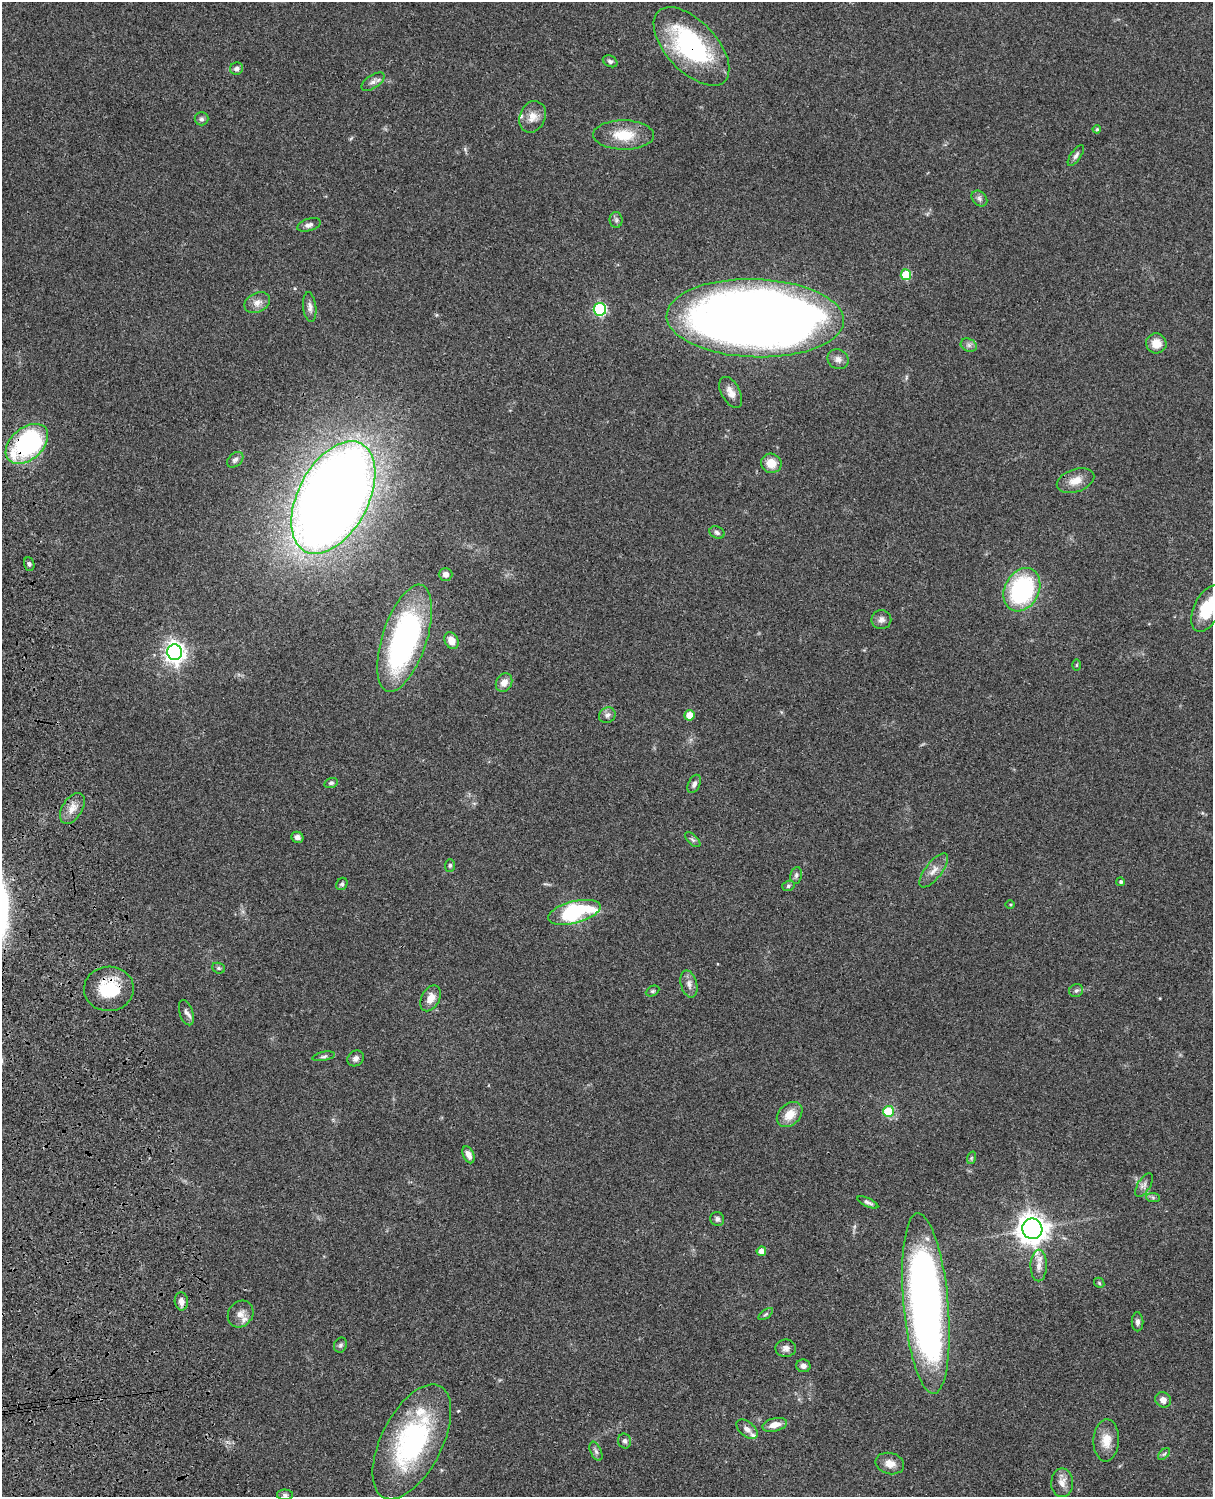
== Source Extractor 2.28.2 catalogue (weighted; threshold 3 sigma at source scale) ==
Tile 7 of 4 x 3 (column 3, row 2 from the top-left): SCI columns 2545-3755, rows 1771-3265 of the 5086 x 4923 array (HDU 1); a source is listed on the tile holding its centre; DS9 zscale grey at full resolution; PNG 1215 x 1499 px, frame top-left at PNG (2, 2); each listed source drawn as its Kron ellipse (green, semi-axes under 4 px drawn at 4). Shown black and unused: <1% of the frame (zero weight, under 3 of 4 exposures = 6% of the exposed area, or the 3 px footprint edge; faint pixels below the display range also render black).
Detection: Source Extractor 2.28.2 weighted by HDU 2 'WHT'; one run over the whole footprint, this tile lists its part. Background 0.0761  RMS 0.0059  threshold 0.0264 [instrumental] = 3 sigma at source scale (4.5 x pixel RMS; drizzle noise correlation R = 1.50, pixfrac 1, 0.05/0.05 arcsec/px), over >= 5 px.
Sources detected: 97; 1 inside a brighter object's white glare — neither listed nor drawn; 4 inside a brighter listed object's ellipse — not listed separately; the other 92 listed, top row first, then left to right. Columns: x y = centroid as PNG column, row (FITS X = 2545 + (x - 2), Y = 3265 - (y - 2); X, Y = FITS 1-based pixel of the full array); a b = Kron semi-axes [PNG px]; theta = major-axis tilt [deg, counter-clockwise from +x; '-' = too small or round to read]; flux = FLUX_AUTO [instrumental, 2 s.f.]
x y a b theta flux
691 46 48 25 -47 84
610 61 8 5 -27 1.4
237 68 6 6 - 2.2
373 82 13 6 34 2.6
532 117 16 12 66 6.4
201 119 7 6 - 1.5
1097 129 4 4 - 0.84
624 135 30 14 -1 16
1076 155 12 5 55 1.9
979 198 9 7 -47 2.2
616 220 8 6 -88 1.4
309 225 12 6 16 2.3
906 275 5 5 - 23
257 303 13 9 26 4.5
310 307 15 6 -83 2.7
600 309 6 6 - 79
755 318 88 39 -2 1000
1156 343 10 10 - 6.9
969 345 8 6 -22 1.9
838 359 11 9 -30 3.2
731 392 17 9 -62 4.7
27 444 24 16 41 94
235 460 9 6 40 1.9
771 463 10 9 - 8
1075 481 19 11 18 7.6
333 497 61 35 62 1100
717 533 8 6 -27 1.6
29 564 7 5 -70 1.4
445 574 7 6 - 2.2
1022 590 23 17 62 82
1207 609 25 13 65 21
881 620 10 9 - 2.8
405 638 56 22 72 140
451 641 9 6 -65 6.3
175 652 8 7 - 360
1076 665 6 4 89 0.58
504 683 10 7 60 4.8
607 715 8 7 - 2.2
689 715 5 5 - 6.9
331 783 7 5 17 1.1
694 784 10 5 63 2.2
72 808 17 10 57 5.9
297 837 6 5 - 2.5
693 840 9 5 -44 1.3
450 865 6 5 - 1.1
934 870 20 8 52 5
796 875 8 6 80 1.5
1121 882 4 4 - 1.1
342 884 6 5 - 1.2
788 886 6 5 - 1
1010 905 4 3 - 0.51
574 912 27 11 14 55
219 968 7 5 -21 1
689 984 14 8 -75 3.6
109 989 25 22 2 26
652 991 7 5 26 0.93
1076 991 7 6 - 1.6
430 998 14 9 62 5.6
186 1013 13 6 -72 2.5
324 1056 11 4 12 1.3
356 1058 9 7 44 2.5
888 1111 5 5 - 21
790 1115 14 10 44 8.6
469 1155 9 5 -65 3.5
971 1158 6 4 72 0.79
1144 1185 13 6 58 2.4
1153 1197 7 4 -2 1
868 1202 11 4 -25 1.8
717 1219 7 6 - 1.8
1032 1229 10 10 - 700
761 1251 5 4 - 3.8
1039 1265 16 8 89 4.9
1099 1283 6 4 -48 0.8
181 1301 9 6 -85 3.9
926 1303 91 22 -85 380
241 1314 14 12 53 4.6
766 1314 8 4 35 1
1138 1322 9 6 -89 1.8
340 1345 8 6 65 1.4
786 1348 10 8 1 2.7
803 1366 7 6 - 2.2
1163 1400 8 7 - 3.5
775 1425 12 6 14 5.5
747 1429 12 7 -39 2.9
1106 1440 21 13 87 8.9
625 1441 7 6 - 1.6
412 1442 62 30 63 97
596 1451 10 5 -65 1.8
1164 1454 7 4 43 1
890 1464 14 10 -13 5.6
1062 1483 14 11 90 4.9
285 1495 8 5 0 1.2
Overlapping masked pixels (flux is a lower limit): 3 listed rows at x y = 691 46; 27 444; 109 989
Isophote crosses this tile's border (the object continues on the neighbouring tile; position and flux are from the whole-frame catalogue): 1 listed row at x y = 1207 609